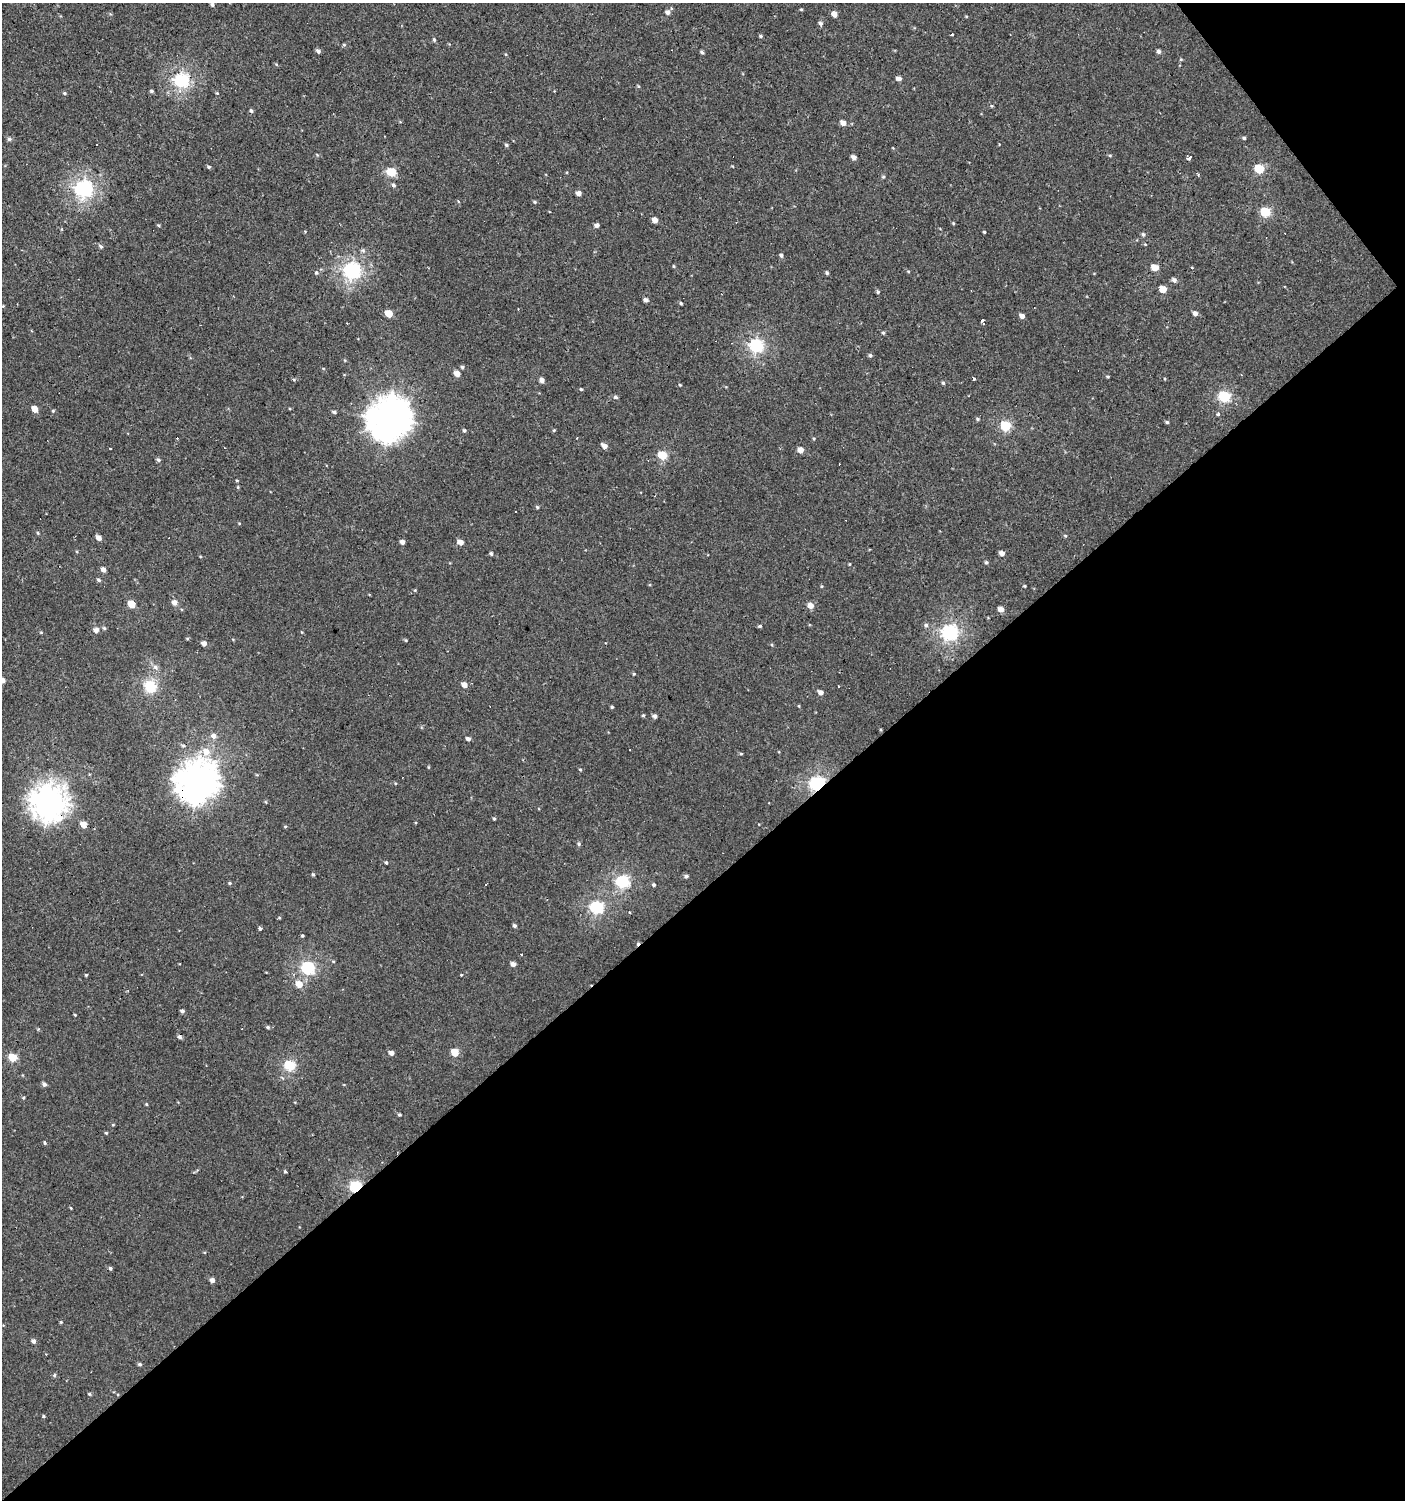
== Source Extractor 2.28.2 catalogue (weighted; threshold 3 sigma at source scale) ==
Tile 12 of 4 x 4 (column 4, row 3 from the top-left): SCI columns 4410-5812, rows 1499-2996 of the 5947 x 5993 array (HDU 1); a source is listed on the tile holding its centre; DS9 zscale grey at full resolution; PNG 1407 x 1502 px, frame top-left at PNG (2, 3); no overlay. Shown black and unused: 42% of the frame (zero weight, under 2 of 3 exposures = <1% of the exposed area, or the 3 px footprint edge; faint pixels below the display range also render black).
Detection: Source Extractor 2.28.2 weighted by HDU 2 'WHT'; one run over the whole footprint, this tile lists its part. Background 7.41e-04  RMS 0.0043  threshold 0.0193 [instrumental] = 3 sigma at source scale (4.5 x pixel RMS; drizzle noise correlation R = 1.50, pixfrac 1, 0.0396/0.0396 arcsec/px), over >= 5 px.
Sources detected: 174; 5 cosmic-ray / hot-pixel residue — not listed; the other 169 listed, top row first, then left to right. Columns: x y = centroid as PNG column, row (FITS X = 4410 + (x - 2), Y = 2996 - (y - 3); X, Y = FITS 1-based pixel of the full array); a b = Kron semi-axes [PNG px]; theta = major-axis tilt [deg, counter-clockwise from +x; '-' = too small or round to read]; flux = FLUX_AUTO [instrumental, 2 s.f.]
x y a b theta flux
212 4 5 4 - 0.91
667 12 5 5 - 1.4
835 14 5 4 - 2.8
820 23 6 5 - 0.92
952 34 3 3 - 3.4
761 36 4 4 - 0.53
434 39 4 4 - 0.64
318 51 5 4 - 1.2
1159 51 5 5 - 1.1
702 52 4 3 - 0.85
898 78 5 4 - 1.8
181 80 6 6 - 65
152 91 4 3 - 0.64
65 93 4 3 - 0.55
251 111 5 4 - 0.69
843 123 6 5 - 2.2
1244 138 4 3 - 0.58
9 139 5 4 - 0.86
97 144 2 2 - 0.34
506 145 5 4 - 0.62
317 155 4 3 - 0.36
854 157 5 4 - 1.7
1189 158 4 3 - 2.2
209 167 4 4 - 0.56
1259 169 6 5 - 15
391 172 5 5 - 16
883 177 5 3 - 0.45
393 185 5 4 - 0.77
84 188 7 6 - 99
578 193 5 4 - 1.9
534 202 5 4 - 0.51
1265 212 6 5 - 17
655 220 5 4 - 2.7
953 223 4 3 - 0.37
158 225 5 3 - 0.41
597 225 4 4 - 1.5
984 232 3 3 - 0.4
1143 234 5 4 - 0.68
101 246 6 4 -40 0.71
781 255 5 4 - 0.76
673 266 5 3 - 0.33
1155 267 6 5 - 4.3
352 270 7 6 - 91
316 273 5 4 - 0.59
827 273 4 3 - 0.6
1174 280 5 5 - 1.3
1163 289 5 4 - 5.2
878 292 4 4 - 0.54
646 300 5 4 - 1.2
681 303 4 3 - 0.51
3 306 4 4 - 0.33
389 313 5 4 - 8.6
1195 313 5 5 - 1.5
1022 316 5 4 - 1.9
982 321 4 3 - 2.3
883 333 4 4 - 0.53
756 345 6 6 - 56
870 355 5 4 - 0.66
462 367 4 4 - 0.62
457 374 5 5 - 2.9
973 378 3 3 - 1.4
542 380 5 4 - 1.9
943 383 4 4 - 0.57
680 385 4 3 - 0.33
1224 396 6 5 - 32
616 397 5 4 - 0.71
35 409 5 4 - 4.1
334 412 5 3 - 0.81
1218 415 4 4 - 0.98
389 419 15 14 - 580
977 419 5 4 - 0.54
1167 422 5 4 - 0.55
1005 426 6 5 - 21
464 430 5 4 - 0.59
554 430 4 3 - 0.39
604 446 5 4 - 2.2
110 448 2 2 - 0.44
801 450 5 5 - 3.1
662 455 5 5 - 15
158 460 5 4 - 0.79
237 480 4 3 - 0.4
537 507 4 4 - 0.51
515 511 2 2 - 0.37
38 533 5 3 - 0.44
1065 536 4 4 - 0.45
99 538 5 4 - 2.6
402 542 4 4 - 1.7
460 542 5 4 - 2.6
1002 553 5 4 - 2
491 554 4 3 - 0.68
986 562 4 4 - 0.59
103 569 5 4 - 2
99 580 5 4 - 0.66
1024 586 4 3 - 0.41
174 602 6 5 - 2
131 604 5 4 - 7.3
810 606 6 5 - 2.9
1001 609 5 5 - 2.3
926 625 5 4 - 0.71
759 626 5 4 - 0.54
104 628 5 5 - 0.57
96 630 6 5 - 1.8
949 632 7 6 - 77
204 643 4 4 - 2.1
155 667 6 6 - 1
634 674 3 3 - 0.39
2 680 4 4 - 2.3
464 685 5 4 - 2.8
838 686 3 3 - 2.3
150 687 9 7 -44 12
821 692 5 4 - 1.9
799 706 4 3 - 0.34
612 707 4 3 - 0.47
643 715 4 4 - 0.44
655 716 4 4 - 1.3
214 736 6 5 - 1.7
468 739 4 4 - 1.5
206 751 8 7 - 4
741 754 5 3 - 0.41
196 782 15 14 - 490
817 783 6 6 - 73
48 802 14 13 - 280
266 802 5 3 - 0.39
494 819 4 3 - 0.45
84 825 5 4 - 5.5
285 827 5 3 - 0.37
579 844 5 4 - 0.6
386 863 4 3 - 0.51
313 874 4 4 - 0.48
686 876 4 4 - 0.98
623 881 6 5 - 44
230 883 4 4 - 0.44
486 885 3 2 - 0.77
654 885 4 4 - 0.64
596 907 6 5 - 47
514 926 4 4 - 0.9
260 928 4 4 - 2.1
302 936 4 4 - 0.45
521 954 3 2 - 0.49
513 964 4 4 - 1.7
308 968 6 5 - 48
86 975 3 3 - 0.4
299 984 6 5 - 5
182 1011 4 4 - 1.1
75 1015 3 2 - 0.35
268 1027 5 4 - 0.55
179 1037 6 4 -19 0.89
455 1052 5 5 - 8
391 1053 5 4 - 1.9
13 1057 5 4 - 12
290 1065 6 5 - 29
44 1084 5 4 - 1.2
23 1097 5 3 - 0.41
146 1104 5 3 - 0.34
399 1115 4 3 - 0.52
113 1125 5 3 - 0.35
106 1133 4 3 - 0.45
45 1142 5 3 - 0.61
285 1172 4 3 - 0.55
356 1186 6 5 - 41
71 1208 4 3 - 0.31
110 1268 4 4 - 0.66
212 1280 5 4 - 1.7
61 1322 4 3 - 0.4
33 1341 4 4 - 1.5
140 1364 4 3 - 0.75
54 1375 5 4 - 0.63
89 1394 4 4 - 0.46
43 1416 4 4 - 0.47
Overlapping masked pixels (flux is a lower limit): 4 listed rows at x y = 196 782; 817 783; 48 802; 356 1186
Isophote crosses this tile's border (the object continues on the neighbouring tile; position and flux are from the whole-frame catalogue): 1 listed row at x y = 2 680